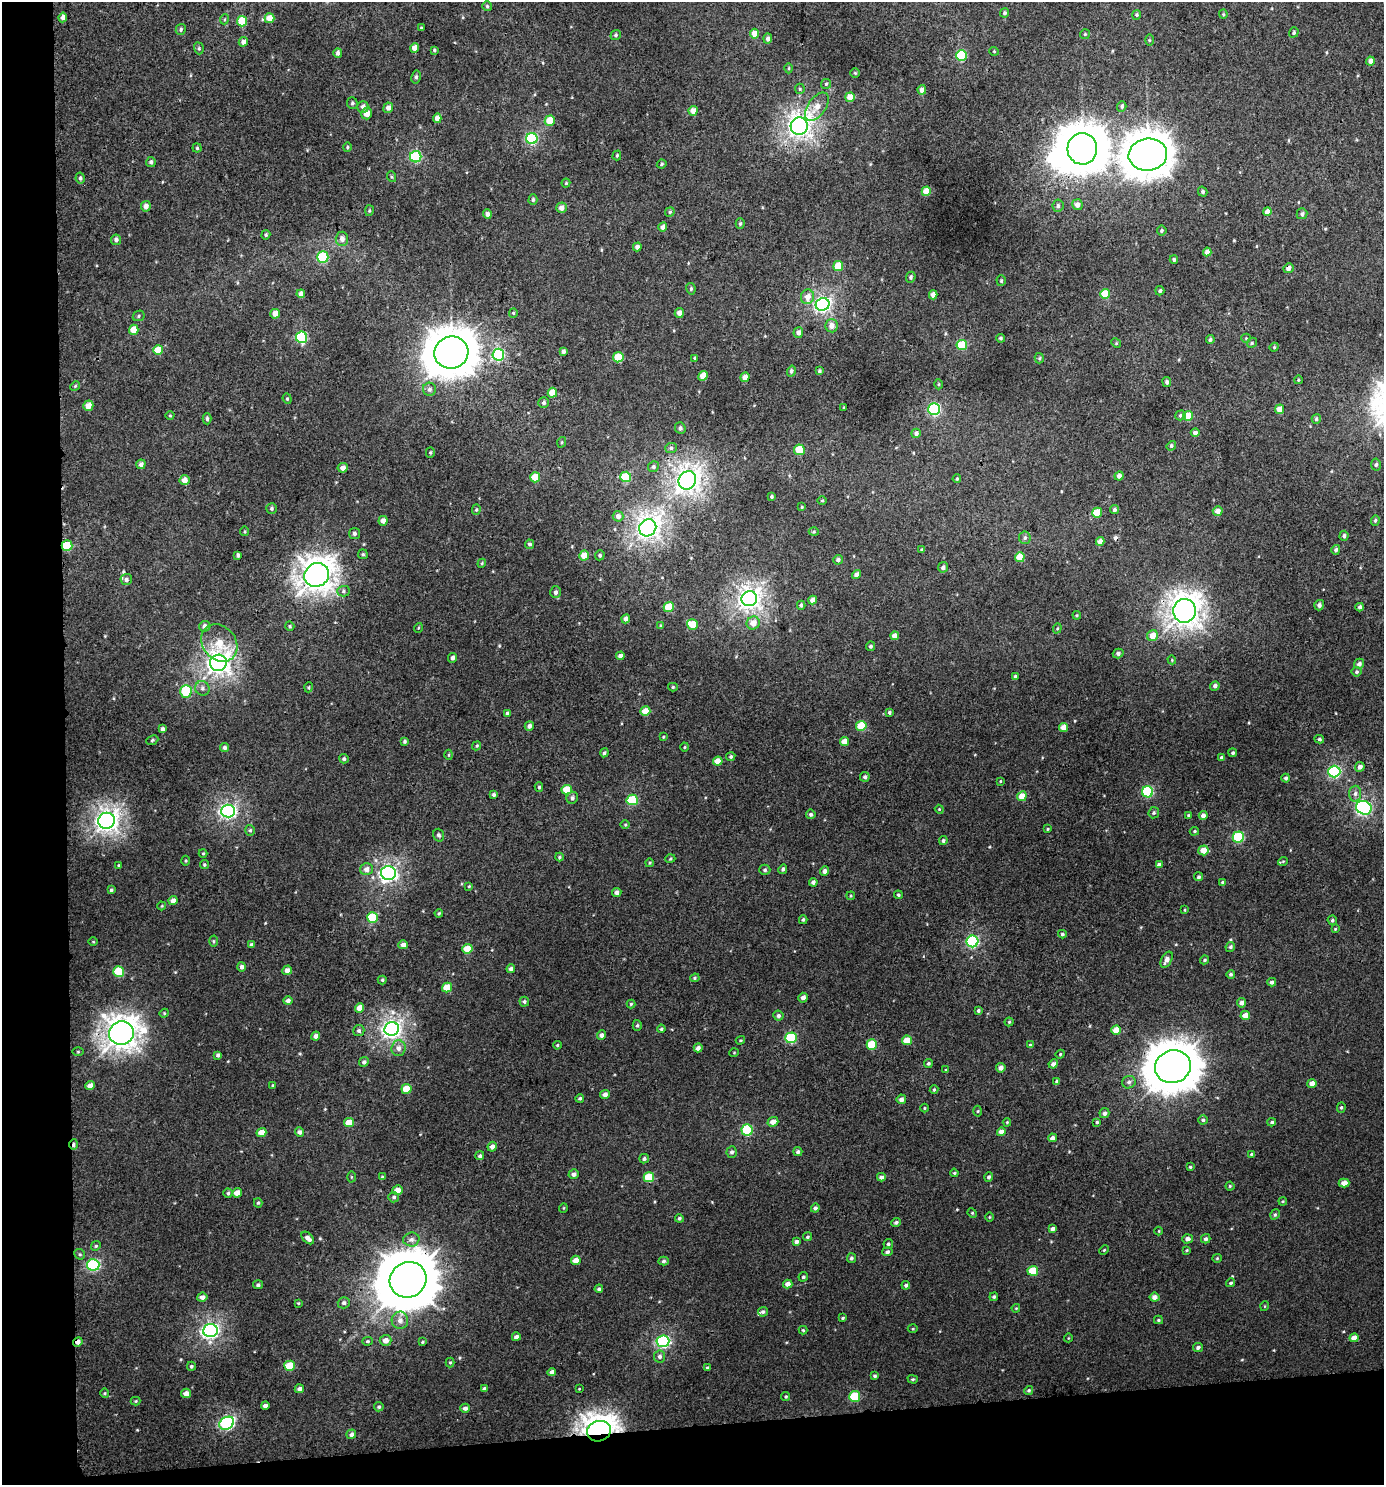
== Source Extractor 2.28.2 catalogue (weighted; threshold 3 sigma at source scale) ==
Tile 7 of 3 x 3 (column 1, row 3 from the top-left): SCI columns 7-1388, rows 5-1487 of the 4199 x 4457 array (HDU 1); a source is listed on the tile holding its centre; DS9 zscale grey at full resolution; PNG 1386 x 1487 px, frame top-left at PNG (2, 2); each listed source drawn as its Kron ellipse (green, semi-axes under 4 px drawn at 4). Shown black and unused: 9% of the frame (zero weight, under 3 of 4 exposures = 1% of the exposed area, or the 3 px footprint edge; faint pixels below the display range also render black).
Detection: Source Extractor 2.28.2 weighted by HDU 2 'WHT'; one run over the whole footprint, this tile lists its part. Background 0.0069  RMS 0.0042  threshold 0.0189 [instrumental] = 3 sigma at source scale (4.5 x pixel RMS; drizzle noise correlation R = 1.50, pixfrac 1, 0.0396/0.0396 arcsec/px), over >= 5 px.
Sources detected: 485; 1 inside a brighter object's white glare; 1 cosmic-ray / hot-pixel residue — neither listed nor drawn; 3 inside a brighter listed object's ellipse — not listed separately; the other 480 listed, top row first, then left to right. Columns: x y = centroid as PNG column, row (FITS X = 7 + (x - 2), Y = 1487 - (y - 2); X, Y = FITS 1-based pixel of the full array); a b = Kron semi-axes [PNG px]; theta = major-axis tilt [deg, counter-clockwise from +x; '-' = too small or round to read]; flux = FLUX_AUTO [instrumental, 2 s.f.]
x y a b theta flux
487 6 5 5 - 0.63
1005 13 4 4 - 0.81
1223 14 4 4 - 0.46
1137 15 5 4 - 0.51
63 17 5 4 - 2
269 18 5 5 - 4.7
225 19 5 3 - 0.45
242 21 5 5 - 13
421 28 3 3 - 0.46
181 29 5 5 - 0.84
1294 32 5 4 - 0.74
755 34 5 4 - 4.9
1085 34 5 5 - 0.53
616 35 5 4 - 0.74
768 38 5 4 - 1.5
1149 40 5 3 - 0.44
243 42 4 4 - 2.1
199 48 6 4 -71 0.68
415 48 4 4 - 3.5
434 50 4 3 - 0.51
994 51 5 3 - 0.33
338 53 5 4 - 1.2
961 55 5 5 - 25
1370 61 4 4 - 2.1
789 68 5 3 - 0.4
855 73 4 4 - 0.46
416 77 6 4 81 0.9
826 84 5 5 - 0.63
800 89 5 5 - 0.55
922 90 5 4 - 2.3
850 97 5 4 - 4.4
352 103 6 5 - 0.76
1122 106 5 4 - 0.92
363 107 6 5 - 1.5
817 107 16 9 54 4.4
388 108 5 4 - 2.3
693 111 5 4 - 3.1
366 113 6 5 - 3.2
437 118 5 4 - 2.5
550 121 5 5 - 8.4
799 126 9 8 - 230
532 139 6 5 - 43
347 147 5 4 - 0.54
197 148 4 4 - 0.55
1082 149 16 15 - 1100
617 155 5 4 - 0.55
1148 155 19 16 6 950
416 157 5 5 - 36
151 162 5 5 - 1.1
662 164 5 3 - 0.62
392 177 5 3 - 0.42
80 178 5 4 - 0.8
566 183 4 4 - 0.5
926 191 5 4 - 6.6
1203 192 5 4 - 0.78
533 199 5 4 - 0.89
1077 205 5 5 - 2.1
146 206 5 5 - 2.2
1058 206 6 5 - 0.99
561 208 5 5 - 2.4
369 211 5 4 - 0.5
1267 211 4 4 - 3.1
670 212 5 4 - 0.59
487 214 5 4 - 1.8
1302 214 5 5 - 1
740 224 5 4 - 0.55
663 227 4 4 - 2.6
1162 230 5 5 - 0.72
266 235 4 4 - 0.62
342 239 7 6 - 1.9
116 240 5 5 - 1.3
637 247 4 4 - 1.6
1207 252 4 4 - 2.3
323 257 6 5 - 27
1174 260 4 4 - 0.72
838 266 5 4 - 9.3
1288 268 5 5 - 2.1
911 277 6 4 67 0.71
1001 281 5 4 - 0.58
691 289 6 4 -80 0.69
1160 291 5 4 - 0.8
301 294 4 4 - 1.8
1105 294 5 5 - 10
933 295 4 4 - 2.5
807 297 7 6 - 3.5
823 304 7 6 - 100
513 313 5 4 - 0.53
679 313 5 4 - 2.2
275 314 5 4 - 3.3
139 316 6 5 - 0.68
832 326 6 6 - 2.5
134 330 5 4 - 5.9
798 333 5 5 - 1.7
301 337 5 5 - 40
1001 338 4 4 - 0.64
1246 338 5 4 - 0.44
1210 340 4 4 - 0.82
1116 343 5 4 - 0.47
1252 343 5 4 - 0.57
962 345 5 5 - 19
1274 347 4 4 - 0.47
158 350 5 5 - 7.6
563 351 4 4 - 1.3
451 353 17 16 - 1100
498 355 6 6 - 46
618 357 5 5 - 13
695 358 3 3 - 0.63
1039 358 5 4 - 0.6
791 371 5 4 - 0.89
819 371 4 3 - 0.69
703 376 5 4 - 6
745 377 5 4 - 3
1298 380 4 3 - 0.35
1167 382 5 4 - 1
939 384 5 3 - 0.44
75 386 5 4 - 0.53
429 389 6 6 - 1.3
552 393 5 4 - 5.9
287 399 5 4 - 0.54
544 403 5 5 - 1
88 406 5 5 - 3.6
844 408 3 2 - 0.38
934 409 6 5 - 49
1280 409 5 4 - 4.3
170 415 4 3 - 0.37
1180 415 5 5 - 0.74
1188 416 5 5 - 8.7
207 419 6 4 -90 0.81
1316 419 5 4 - 0.77
680 428 6 5 - 0.94
916 433 5 4 - 1.3
1195 433 4 4 - 1.4
562 442 5 3 - 0.44
1171 446 5 4 - 0.83
671 448 6 5 - 0.92
799 450 5 5 - 11
430 452 5 4 - 0.56
141 464 5 4 - 1.4
1376 465 6 4 85 0.82
653 467 5 5 - 0.9
343 468 5 4 - 2.2
1119 476 5 4 - 1.9
535 477 5 5 - 10
626 477 5 5 - 20
957 479 4 3 - 0.48
184 480 5 5 - 3
687 480 9 8 - 240
772 496 3 3 - 0.59
822 501 5 3 - 0.44
802 507 4 3 - 0.44
272 508 5 5 - 0.75
476 510 5 4 - 0.56
1114 510 4 4 - 0.91
1218 511 5 4 - 2.6
1097 513 5 5 - 8.9
618 516 5 5 - 1.9
1375 520 5 4 - 0.64
383 521 5 4 - 2.2
648 528 9 8 - 240
245 531 5 2 - 0.39
814 532 5 3 - 0.42
354 533 5 5 - 1.1
1344 536 5 4 - 1
1025 538 6 5 - 0.95
1100 541 4 4 - 2.6
530 544 5 4 - 0.91
67 546 5 5 - 22
921 550 4 3 - 0.37
1336 550 5 4 - 0.98
363 554 5 5 - 0.67
238 555 4 3 - 0.87
584 555 5 5 - 5.3
600 555 5 4 - 0.73
1020 557 5 5 - 6.7
838 560 5 4 - 1.1
482 563 4 3 - 0.42
943 567 5 5 - 1.2
856 574 5 4 - 2
317 575 13 11 36 470
126 580 6 5 - 1.2
343 591 6 5 - 0.85
555 592 6 5 - 1.2
749 599 8 7 - 220
813 600 4 4 - 2.6
801 605 4 4 - 0.86
1319 605 5 5 - 1.2
669 607 5 4 - 9.9
1360 607 4 3 - 1.2
1185 611 12 11 - 400
1077 615 4 3 - 0.39
626 619 4 4 - 2.1
753 623 7 6 - 3.5
692 625 6 5 - 7
205 626 5 5 - 1.7
290 626 5 4 - 0.53
661 626 4 4 - 0.68
418 628 5 3 - 0.35
1057 628 5 4 - 0.47
895 636 4 4 - 3.7
1153 636 5 5 - 4.2
219 643 20 16 -49 9.9
871 646 5 4 - 0.78
1118 653 5 5 - 1
620 656 4 4 - 2.3
453 658 5 4 - 1.3
1172 660 4 3 - 0.39
218 663 8 8 - 240
1359 664 5 5 - 1.5
1356 672 5 5 - 0.69
1015 676 4 3 - 0.8
1215 686 5 4 - 1.3
309 687 5 3 - 0.45
673 687 5 4 - 0.53
202 688 7 6 - 1.3
186 691 6 5 - 19
645 711 5 4 - 6.3
889 712 3 3 - 0.69
507 713 4 3 - 0.78
529 726 5 4 - 1.5
861 726 5 5 - 12
1063 727 4 4 - 4.1
163 729 4 4 - 1.2
663 737 4 3 - 0.38
1319 739 5 4 - 0.72
152 740 6 4 24 0.63
405 741 4 3 - 0.68
845 742 4 4 - 4.5
477 746 5 4 - 0.52
685 747 4 3 - 0.39
225 748 4 4 - 1.2
604 753 4 3 - 0.86
1233 753 4 4 - 0.66
449 755 5 3 - 0.4
731 756 5 4 - 0.81
1222 758 4 3 - 1
344 759 5 4 - 0.88
718 761 5 4 - 4.7
1360 767 5 4 - 1.7
1334 772 6 5 - 57
865 777 5 5 - 1.1
1286 778 4 4 - 0.89
1000 781 4 3 - 0.38
539 787 5 4 - 0.63
567 790 5 5 - 6.8
1148 792 5 5 - 34
1355 794 8 6 86 1.5
494 795 4 3 - 0.84
1022 796 5 4 - 5.8
572 798 6 5 - 1
632 800 5 5 - 22
1364 808 8 6 -24 84
939 809 4 3 - 0.39
228 811 7 6 - 110
1154 813 6 5 - 0.77
811 814 5 4 - 0.83
1188 815 4 3 - 0.41
1203 815 4 4 - 2
107 821 8 8 - 230
625 825 5 3 - 0.41
1048 829 3 3 - 0.4
250 830 5 4 - 0.7
1194 831 5 4 - 0.51
439 835 6 5 - 0.97
1238 837 5 5 - 31
943 841 4 4 - 0.72
1203 850 5 5 - 4.8
203 853 4 4 - 0.44
559 857 4 4 - 0.49
670 859 5 3 - 0.43
186 861 5 3 - 0.45
1283 861 5 3 - 0.35
649 863 4 3 - 0.38
119 865 3 3 - 0.38
204 865 4 4 - 0.61
1159 865 4 4 - 1.5
366 869 6 6 - 2.3
783 869 5 4 - 0.77
765 870 5 5 - 0.76
824 871 5 4 - 1.7
388 873 7 7 - 120
1199 877 4 4 - 0.79
813 882 4 4 - 1.3
1223 882 4 3 - 0.72
469 886 4 4 - 0.4
111 890 4 4 - 0.62
617 892 5 4 - 1.7
898 895 4 3 - 0.56
851 896 4 3 - 0.4
173 900 4 4 - 2.4
162 906 4 4 - 0.4
1185 910 4 3 - 0.34
439 913 4 4 - 0.5
372 917 5 5 - 20
803 920 4 3 - 0.66
1332 920 5 4 - 0.67
1335 929 4 3 - 0.37
1062 934 4 4 - 0.78
214 941 5 3 - 0.45
972 941 6 6 - 49
93 942 5 3 - 0.36
251 945 4 4 - 1.1
403 945 5 4 - 2.3
1230 947 5 4 - 0.77
467 949 5 4 - 8.1
1167 960 9 5 63 1.9
1205 960 4 3 - 0.53
242 967 5 4 - 1.2
511 969 4 4 - 1.3
287 970 5 4 - 2.6
119 971 5 5 - 15
1231 974 4 4 - 0.66
695 978 5 4 - 0.57
382 980 4 4 - 0.55
1272 982 4 4 - 1.2
447 988 5 5 - 7.2
803 998 5 5 - 1.7
288 1001 5 4 - 1.2
524 1002 5 5 - 0.82
1241 1003 5 4 - 1.6
631 1004 4 4 - 0.57
360 1008 4 4 - 4.4
978 1010 3 3 - 0.65
164 1013 4 4 - 0.5
1245 1015 5 4 - 3.8
778 1016 5 5 - 1.1
1009 1022 4 4 - 0.52
637 1025 5 4 - 0.61
392 1029 7 6 - 160
661 1029 4 4 - 0.56
1116 1030 5 4 - 4.9
359 1031 5 5 - 0.98
121 1033 12 12 - 440
601 1035 5 4 - 1.8
316 1036 4 4 - 1.6
791 1038 5 5 - 27
740 1040 5 3 - 0.42
907 1040 5 4 - 6.7
557 1045 4 3 - 0.49
872 1045 5 5 - 12
1030 1045 4 3 - 0.72
398 1048 8 7 - 2.2
698 1048 4 4 - 1.8
78 1052 5 3 - 0.4
734 1053 5 3 - 0.32
1060 1054 4 4 - 0.43
218 1055 4 3 - 0.87
364 1062 5 4 - 1.1
928 1064 4 4 - 0.76
1053 1064 5 4 - 1.5
1173 1067 18 16 18 1300
1001 1068 5 4 - 2.1
946 1070 4 2 - 0.31
1057 1082 4 4 - 1.4
1129 1082 7 6 - 1.2
1312 1083 4 4 - 2.8
90 1086 5 4 - 2.6
273 1086 4 3 - 0.56
406 1089 5 5 - 8
934 1090 4 3 - 0.5
605 1094 5 4 - 1.9
580 1098 4 4 - 0.67
901 1099 5 4 - 1.6
1341 1107 5 4 - 0.62
924 1108 4 3 - 0.35
978 1111 5 3 - 0.42
1104 1113 5 5 - 1.2
1203 1120 4 4 - 0.76
349 1122 5 4 - 4.9
773 1122 5 4 - 2.9
1007 1122 4 4 - 0.41
1097 1122 3 3 - 0.53
1272 1122 4 3 - 0.72
747 1130 6 5 - 29
261 1132 5 4 - 4.1
299 1132 5 4 - 1.3
1001 1132 4 4 - 2.8
1052 1138 4 4 - 1.7
74 1145 5 4 - 1
492 1147 5 4 - 1.8
732 1152 5 5 - 1
798 1152 4 4 - 0.91
1251 1154 4 3 - 0.43
480 1156 4 4 - 0.85
644 1159 5 4 - 0.89
1190 1167 3 3 - 0.47
954 1173 4 3 - 0.48
574 1174 5 4 - 1.4
351 1177 5 3 - 0.41
382 1177 4 3 - 0.49
649 1177 5 5 - 14
881 1177 4 4 - 1.5
989 1177 5 4 - 0.88
1344 1183 5 4 - 2.8
1230 1186 4 4 - 0.55
398 1190 5 4 - 3.4
228 1193 4 4 - 0.8
237 1193 5 4 - 3.9
394 1197 5 5 - 0.84
1283 1201 4 3 - 0.41
258 1203 4 4 - 0.58
563 1208 5 3 - 0.33
815 1208 4 4 - 1.2
972 1213 5 4 - 0.46
1275 1214 5 4 - 0.71
989 1217 5 3 - 0.36
679 1218 4 4 - 0.77
896 1222 5 4 - 0.89
1053 1229 4 4 - 1.4
1159 1231 4 3 - 0.32
807 1237 4 4 - 0.6
308 1238 7 4 -45 1.9
411 1239 8 7 - 1.7
1187 1239 5 4 - 1.7
1206 1239 5 4 - 0.92
796 1242 4 4 - 1.5
888 1244 5 4 - 0.78
96 1246 5 4 - 0.61
1104 1250 5 3 - 0.44
1187 1250 4 3 - 0.43
887 1252 5 4 - 0.94
80 1254 6 5 - 0.66
851 1258 5 4 - 0.93
1217 1258 5 4 - 0.47
576 1260 5 4 - 3.4
663 1261 5 4 - 0.85
93 1265 6 6 - 45
1033 1271 5 5 - 11
803 1277 5 4 - 0.73
408 1280 19 17 32 2400
1231 1283 5 4 - 0.65
788 1284 5 4 - 2.5
258 1285 5 4 - 0.9
906 1285 4 4 - 0.87
599 1289 4 4 - 0.74
202 1297 5 4 - 1.9
994 1297 4 4 - 0.66
1155 1297 5 4 - 2.2
298 1303 3 3 - 0.4
344 1303 6 5 - 1.2
1265 1306 5 3 - 0.33
1016 1308 4 3 - 0.34
763 1312 5 5 - 0.77
843 1318 3 3 - 0.48
400 1320 8 8 - 2.5
1158 1320 4 4 - 0.49
913 1329 5 3 - 0.41
210 1330 7 6 - 110
803 1330 4 4 - 0.54
516 1337 4 4 - 1.4
1068 1338 4 3 - 0.3
1354 1338 4 4 - 3.4
385 1340 6 5 - 3
368 1341 5 4 - 0.59
663 1341 6 6 - 62
78 1342 5 4 - 1.8
422 1342 4 4 - 0.47
1198 1347 5 4 - 1.1
660 1356 6 5 - 1.2
450 1362 5 4 - 0.52
191 1366 4 4 - 0.64
290 1366 5 5 - 12
708 1368 4 3 - 0.74
552 1372 4 4 - 1.4
875 1376 4 3 - 0.62
913 1379 5 4 - 0.54
484 1388 4 3 - 0.74
299 1389 5 4 - 1.5
579 1389 4 2 - 0.29
1029 1390 5 4 - 0.64
105 1393 5 3 - 0.42
186 1393 5 5 - 2.8
786 1396 4 4 - 0.6
855 1396 5 5 - 18
136 1401 5 4 - 0.44
265 1406 4 3 - 1.5
379 1407 4 4 - 0.76
465 1408 5 4 - 1.3
227 1423 8 6 30 63
599 1431 12 10 18 430
351 1434 5 4 - 1.3
Overlapping masked pixels (flux is a lower limit): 10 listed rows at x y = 1082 149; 1288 268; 67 546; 1185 611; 218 663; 121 1033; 74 1145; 408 1280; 78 1342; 599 1431